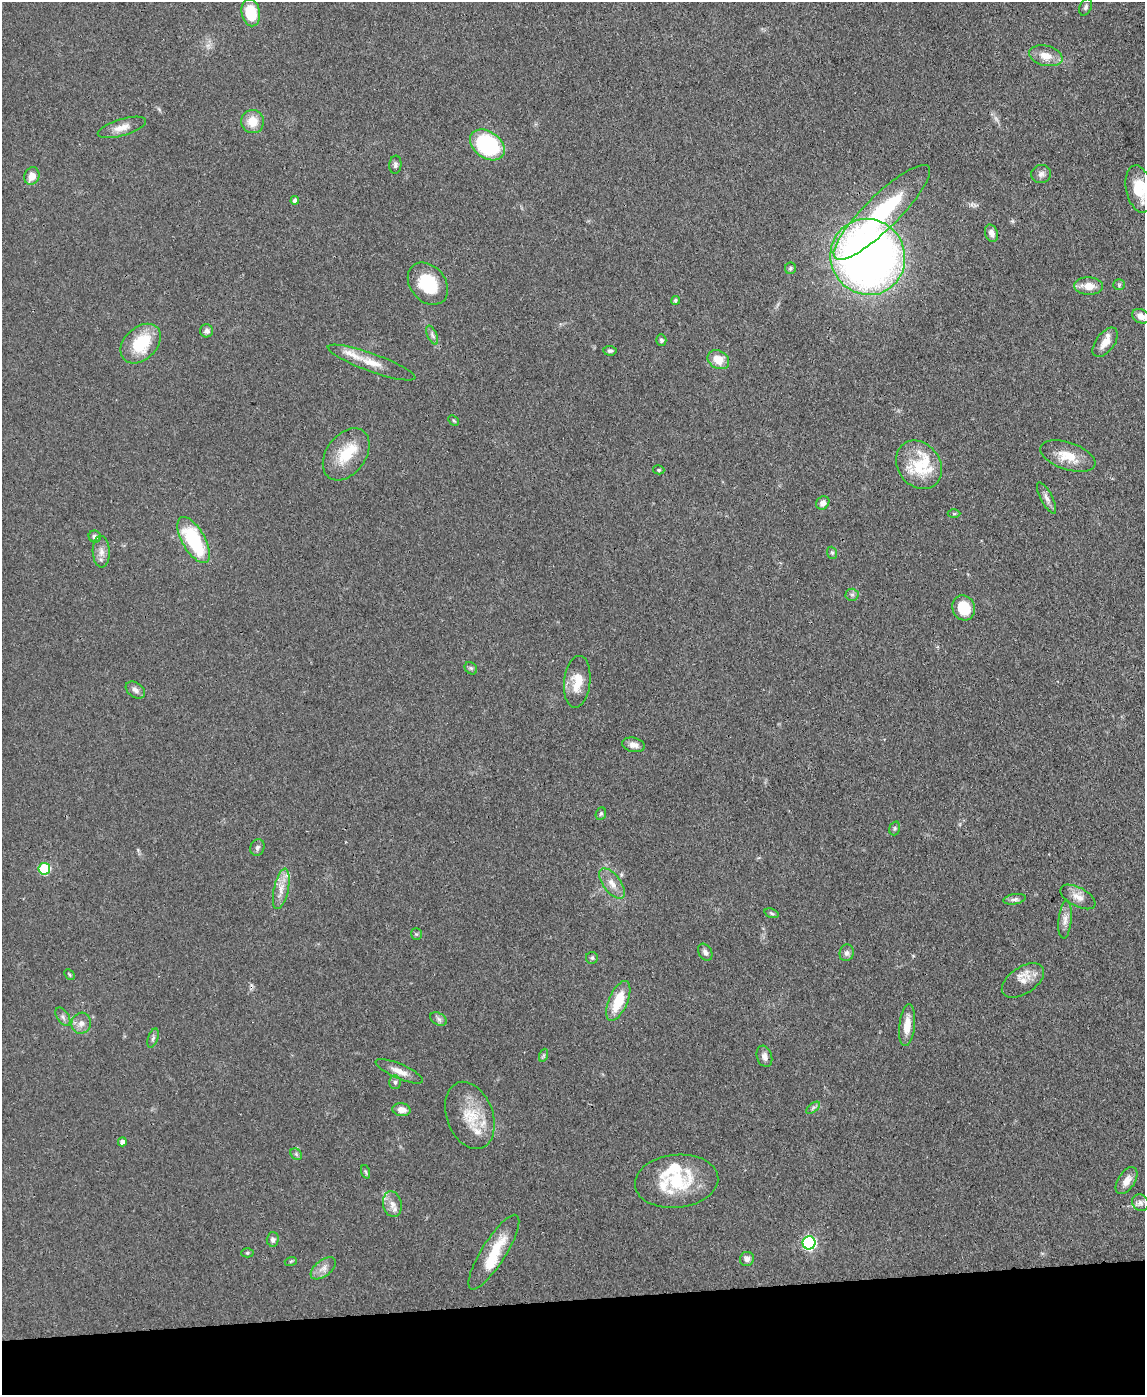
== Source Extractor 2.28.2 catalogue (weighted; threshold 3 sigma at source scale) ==
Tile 10 of 4 x 3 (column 2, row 3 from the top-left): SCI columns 1216-2358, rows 200-1592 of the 4715 x 4692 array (HDU 1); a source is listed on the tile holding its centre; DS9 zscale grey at full resolution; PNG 1147 x 1397 px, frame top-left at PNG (2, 2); each listed source drawn as its Kron ellipse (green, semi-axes under 4 px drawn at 4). Shown black and unused: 7% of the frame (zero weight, under 3 of 4 exposures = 9% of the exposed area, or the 3 px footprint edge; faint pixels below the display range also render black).
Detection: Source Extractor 2.28.2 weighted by HDU 2 'WHT'; one run over the whole footprint, this tile lists its part. Background 0.081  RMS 0.0043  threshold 0.0196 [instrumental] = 3 sigma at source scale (4.5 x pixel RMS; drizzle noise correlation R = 1.50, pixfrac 1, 0.05/0.05 arcsec/px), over >= 5 px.
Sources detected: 102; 2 too faint to see at this stretch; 1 inside a brighter object's white glare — neither listed nor drawn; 10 inside a brighter listed object's ellipse — not listed separately; the other 89 listed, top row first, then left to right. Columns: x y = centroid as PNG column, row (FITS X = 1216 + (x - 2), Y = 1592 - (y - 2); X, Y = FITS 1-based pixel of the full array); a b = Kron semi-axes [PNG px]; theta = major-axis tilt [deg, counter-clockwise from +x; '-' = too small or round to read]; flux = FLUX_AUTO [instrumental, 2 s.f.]
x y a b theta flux
1086 7 9 6 66 1.1
251 13 14 9 -79 15
1046 56 17 10 -13 5.6
253 122 11 11 - 7.2
122 127 25 8 17 4.7
487 145 19 13 -35 46
395 165 9 6 84 1.3
1041 174 10 9 - 2.1
32 176 9 7 67 4.5
1139 189 24 13 -78 13
295 200 4 4 - 1.9
882 212 65 17 44 44
991 233 9 6 -71 2.6
868 257 38 37 - 330
791 268 6 5 - 0.93
428 284 23 17 -50 19
1119 285 5 5 - 0.7
1088 286 14 8 -3 5.6
675 300 4 4 - 0.69
1141 316 9 7 -25 3.3
206 331 6 6 - 1.7
432 335 10 5 -66 1.2
661 340 6 5 - 1.2
1105 342 17 9 53 4.9
141 344 23 16 44 20
610 351 6 5 - 0.95
718 360 11 9 -30 6.7
372 363 46 9 -20 8.7
454 420 6 4 -44 0.55
346 454 29 19 53 15
1068 456 29 13 -19 9.3
919 465 26 21 -53 15
659 470 6 4 -15 0.56
1047 498 17 6 -62 2.2
823 503 7 6 - 2.4
954 514 6 4 0 0.55
95 537 6 6 - 1.7
194 540 26 11 -60 34
101 552 16 8 -88 3.3
832 553 6 5 - 0.73
852 595 6 6 - 1
964 608 13 11 -64 12
471 668 7 5 -44 0.89
577 682 26 13 84 8.9
135 690 11 7 -34 1.9
633 745 11 7 -12 2.5
601 814 6 5 - 0.83
895 828 7 5 73 0.75
257 847 8 7 - 1.3
44 869 5 5 - 28
612 883 17 9 -53 4.4
281 889 21 7 78 4.8
1078 897 19 9 -28 4.1
1015 899 11 5 10 1.5
772 913 7 4 -20 0.74
1065 920 19 6 84 3
416 934 5 5 - 0.71
705 952 9 6 -59 1.6
847 953 8 7 - 1.5
592 958 6 6 - 0.81
69 975 6 4 -46 0.55
1023 980 24 13 33 5.3
618 1001 21 9 67 14
63 1017 10 6 -57 1.5
439 1019 9 6 -27 1.4
81 1023 10 9 - 2.9
907 1025 21 8 84 6.3
153 1038 10 5 71 1.2
544 1055 7 4 71 0.7
764 1056 11 7 -72 2.2
399 1071 25 7 -23 4.4
395 1082 7 5 -88 0.97
813 1108 8 4 38 1
401 1110 9 6 -10 3.2
470 1115 35 23 -69 15
122 1142 4 4 - 2.1
296 1154 6 5 - 0.83
366 1172 7 4 -70 0.65
677 1181 42 26 6 26
1127 1181 15 8 57 4.1
1140 1203 9 8 - 1.7
392 1204 13 9 -79 3.6
273 1239 7 6 - 1.5
809 1243 6 6 - 74
494 1252 43 12 58 15
247 1253 6 4 -1 0.75
747 1259 7 7 - 1.9
291 1261 6 4 18 0.57
323 1268 14 8 38 3
Overlapping masked pixels (flux is a lower limit): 1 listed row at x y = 882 212
Isophote crosses this tile's border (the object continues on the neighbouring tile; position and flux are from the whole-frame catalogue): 2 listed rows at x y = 1139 189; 1141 316